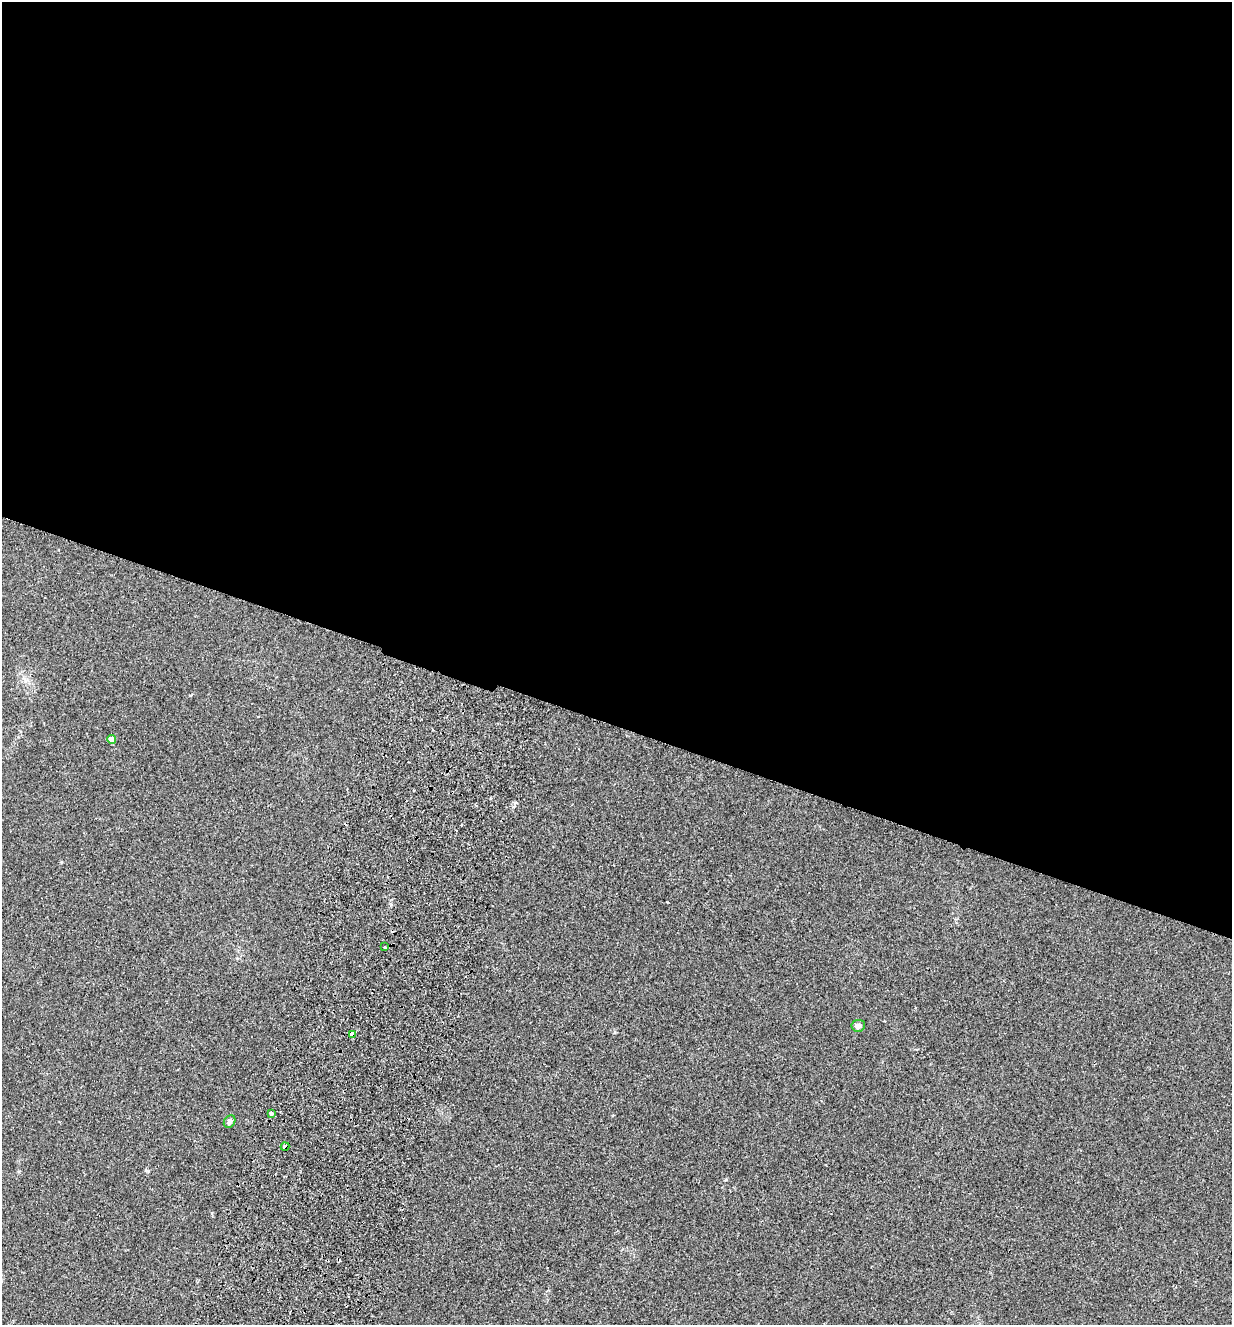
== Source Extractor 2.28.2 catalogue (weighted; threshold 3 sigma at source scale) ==
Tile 3 of 4 x 4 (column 3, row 1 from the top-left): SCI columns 2776-4005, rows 3990-5312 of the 5423 x 5336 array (HDU 1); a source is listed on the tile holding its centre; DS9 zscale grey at full resolution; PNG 1234 x 1327 px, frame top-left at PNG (2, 2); each listed source drawn as its Kron ellipse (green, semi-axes under 4 px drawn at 4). Shown black and unused: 55% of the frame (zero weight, under 2 of 3 exposures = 3% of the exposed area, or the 3 px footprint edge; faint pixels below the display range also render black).
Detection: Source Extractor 2.28.2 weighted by HDU 2 'WHT'; one run over the whole footprint, this tile lists its part. Background 0.0241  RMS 0.0062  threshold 0.0281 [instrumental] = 3 sigma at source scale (4.5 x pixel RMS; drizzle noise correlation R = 1.50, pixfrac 1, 0.05/0.05 arcsec/px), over >= 5 px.
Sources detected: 9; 2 cosmic-ray / hot-pixel residue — neither listed nor drawn; the other 7 listed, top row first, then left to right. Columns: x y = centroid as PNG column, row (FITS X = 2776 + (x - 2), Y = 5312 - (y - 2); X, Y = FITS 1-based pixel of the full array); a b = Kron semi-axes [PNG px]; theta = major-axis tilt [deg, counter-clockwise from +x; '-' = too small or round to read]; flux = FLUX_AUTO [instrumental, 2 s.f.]
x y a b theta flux
112 739 4 4 - 4.3
385 947 3 3 - 0.94
858 1026 7 5 9 2.5
352 1034 4 3 - 4.3
271 1114 3 3 - 4.6
230 1122 7 5 54 2.3
285 1147 4 3 - 2.5
Overlapping masked pixels (flux is a lower limit): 2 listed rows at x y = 352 1034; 285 1147